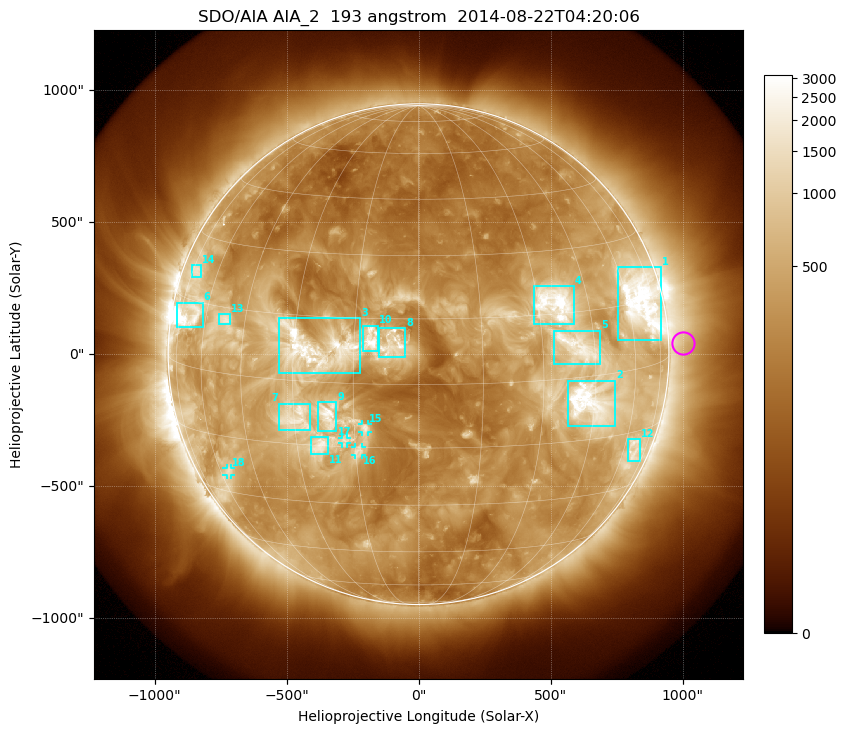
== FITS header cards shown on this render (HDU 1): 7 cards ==
TELESCOP= 'SDO/AIA'
INSTRUME= 'AIA_2'
WAVELNTH=                  193
WAVEUNIT= 'angstrom'
DATE-OBS= '2014-08-22T04:20:06.84'
CTYPE1  = 'HPLN-TAN'
CTYPE2  = 'HPLT-TAN'

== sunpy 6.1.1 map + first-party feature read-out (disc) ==
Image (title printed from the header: SDO/AIA AIA_2  193 angstrom  2014-08-22T04:20:06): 1024 x 1024 px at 2.4 arcsec/px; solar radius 949 arcsec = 395 px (full disc in frame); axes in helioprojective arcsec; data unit not stated in the header (colour bar unlabelled)
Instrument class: DISC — disc imager (sunpy class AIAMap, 193 A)
Bright regions (active regions / flare kernels): reference = the median radial profile (limb darkening/brightening removed); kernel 9 px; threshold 5 sigma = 922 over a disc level ~296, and >= 1.15x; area >= 12 px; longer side >= 9 px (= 22 arcsec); searched inside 0.97 R_sun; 18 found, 18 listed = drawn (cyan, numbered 1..; 4 of them under ~33 arcsec drawn as corner ticks so the feature stays visible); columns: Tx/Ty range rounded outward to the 5 arcsec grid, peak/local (2 s.f.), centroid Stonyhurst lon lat
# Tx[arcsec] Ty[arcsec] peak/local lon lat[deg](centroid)
1 755..920 50..330 14 +66 +15
2 565..745 -270..-100 13 +43 -6
3 -530..-220 -75..140 15 -25 +8
4 435..590 115..260 13 +35 +17
5 510..690 -35..90 7.6 +40 +7
6 -915..-815 100..195 15 -69 +11
7 -530..-410 -285..-185 6.7 -29 -9
8 -150..-50 -15..100 13 -6 +9
9 -385..-310 -290..-180 9.1 -21 -8
10 -210..-150 10..110 11 -11 +10
11 -410..-340 -380..-310 7.1 -24 -15
12 795..840 -405..-320 4.9 +66 -20
13 -755..-715 110..150 6.2 -52 +12
14 -860..-825 290..335 4.1 -72 +22
15 -215..-190 -295..-265 5.3 -12 -10
16 -240..-215 -385..-350 5.2 -14 -16
17 -290..-270 -340..-315 4.7 -18 -14
18 -730..-710 -455..-430 4.5 -56 -24
Off-limb structures (1.02-1.3 R_sun): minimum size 162 px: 4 found; the strongest spans PA ~240..300 deg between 1.02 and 1.3 R_sun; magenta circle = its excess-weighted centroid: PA ~270 deg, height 1.06 R_sun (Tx ~1000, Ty ~40 arcsec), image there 1.6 x the reference